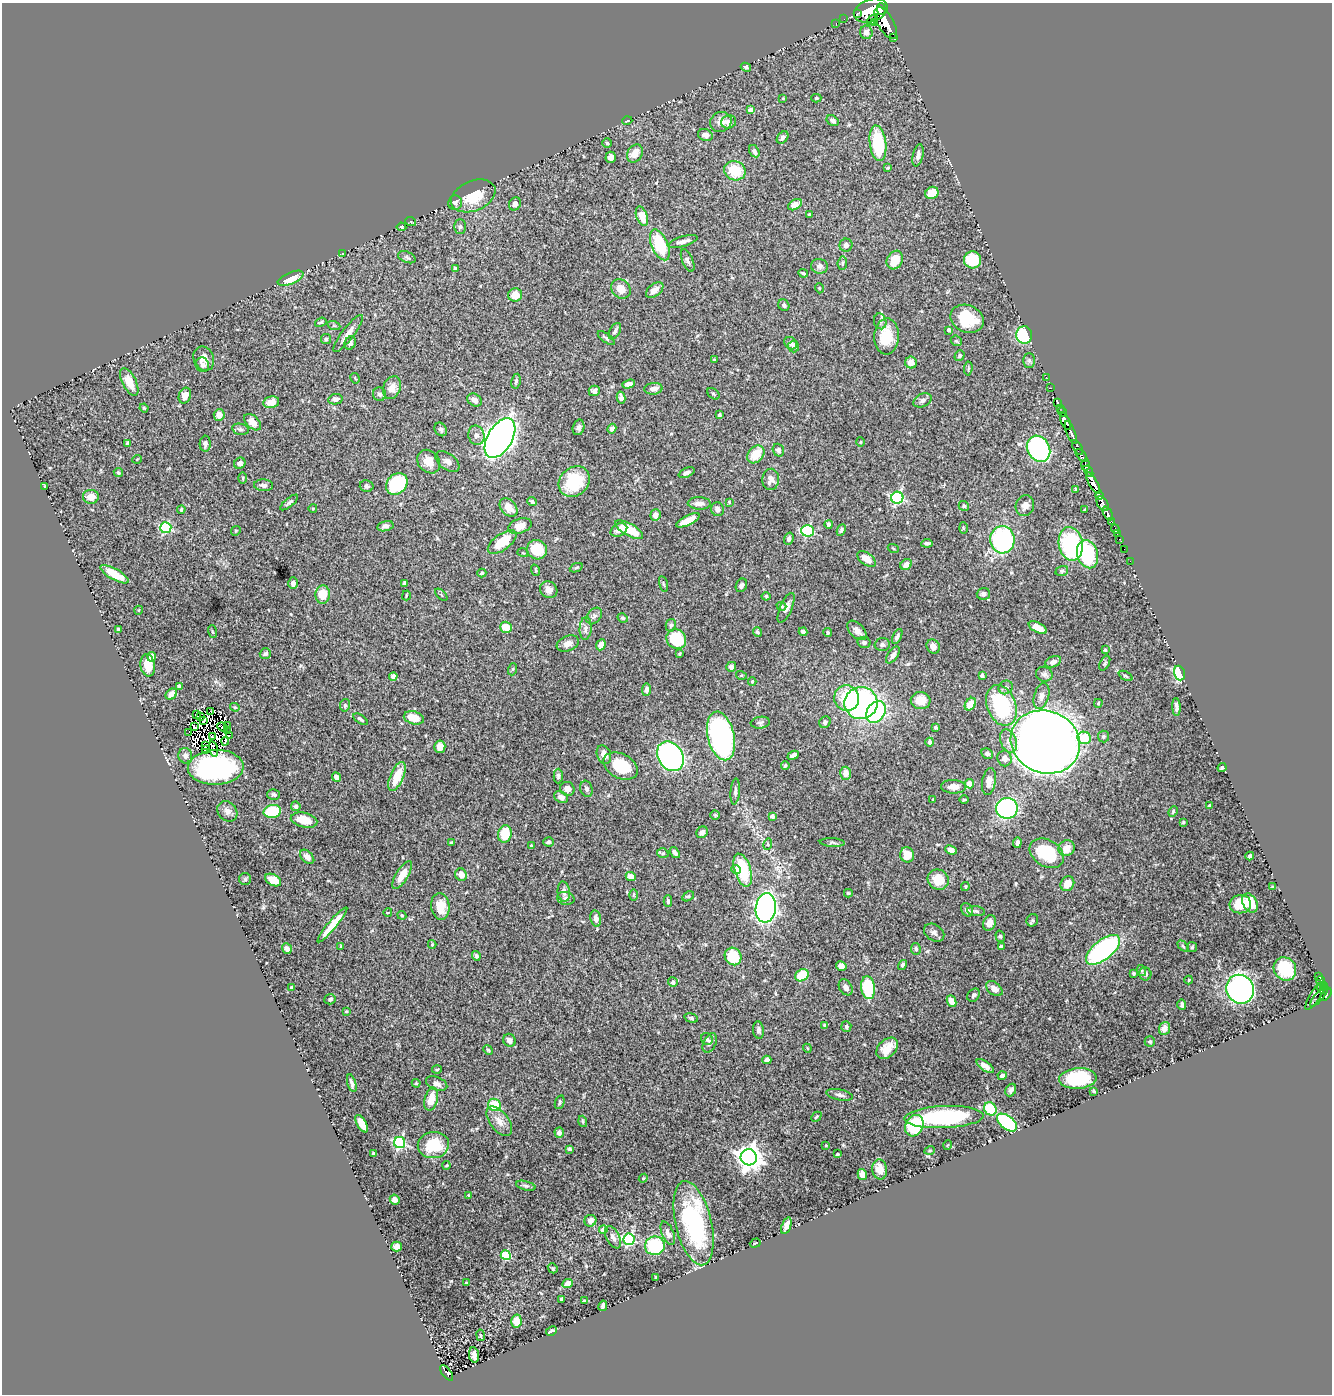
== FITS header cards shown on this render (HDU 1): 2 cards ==
NAXIS1  =                 1330
NAXIS2  =                 1392

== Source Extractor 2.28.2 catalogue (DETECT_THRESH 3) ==
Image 1330 x 1392 px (HDU 1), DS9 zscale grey, 1 PNG px = 1 image px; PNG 1334 x 1396 px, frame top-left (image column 1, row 1392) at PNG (2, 3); each listed source drawn as its Kron ellipse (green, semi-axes under 4 px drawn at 4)
Background 1.33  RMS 0.028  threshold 0.0847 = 3 sigma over >= 5 px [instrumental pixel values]
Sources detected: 477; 9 with non-positive FLUX_AUTO (blend fragments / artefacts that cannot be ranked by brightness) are neither listed nor drawn; the other 468 listed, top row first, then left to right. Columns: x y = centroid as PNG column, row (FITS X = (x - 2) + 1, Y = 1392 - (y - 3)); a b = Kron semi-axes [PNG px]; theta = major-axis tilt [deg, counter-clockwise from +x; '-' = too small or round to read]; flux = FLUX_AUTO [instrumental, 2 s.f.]
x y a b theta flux
881 9 6 2 -74 180
871 11 17 11 20 3300
857 13 3 2 - 150
844 19 2 2 - 6.7
872 20 6 2 42 200
836 23 2 2 - 6.6
875 23 3 3 - 85
886 23 18 8 -60 1600
866 32 7 6 - 10
894 37 3 3 - 48
746 67 5 4 - 3.4
783 98 3 3 - 1.5
816 98 5 4 - 2.6
751 110 4 4 - 15
627 121 5 3 - 1.4
833 121 6 5 - 6.3
721 122 11 9 31 14
729 122 7 6 - 11
705 135 7 5 -22 8.3
783 137 7 5 52 5.4
607 143 5 5 - 3
878 143 18 8 -83 120
754 151 6 4 -57 5.6
635 153 9 7 57 18
918 155 11 5 78 8.9
611 157 5 5 - 9.9
888 168 3 3 - 2.3
735 171 11 9 -21 57
932 193 7 6 - 32
473 196 23 15 23 53
455 203 7 7 - 6.5
515 204 7 5 58 6.1
795 205 7 4 32 17
809 214 3 3 - 1.8
642 216 10 5 -70 30
411 222 5 3 - 1.7
460 226 7 5 89 4.7
401 227 5 4 - 2.4
683 242 15 5 16 9.9
660 245 16 8 -67 92
846 245 6 6 - 6.1
343 253 3 2 - 1
407 257 9 5 -22 4.5
688 260 12 5 -67 5.4
895 260 10 7 61 38
973 260 8 8 - 69
842 263 7 4 83 3.2
819 266 8 7 - 7
455 269 4 3 - 9.2
803 273 5 3 - 3.1
291 278 14 6 23 37
819 288 5 3 - 1.5
621 289 10 9 - 21
655 290 10 6 39 12
515 295 7 6 - 23
784 305 6 5 - 5.3
967 319 17 13 -22 75
880 321 8 6 -74 5.5
321 322 6 4 21 2.8
334 326 7 4 -18 2.7
949 330 4 3 - 5.6
615 331 9 5 61 4.7
348 333 23 6 52 15
1024 335 9 8 - 110
886 336 18 12 87 56
606 338 10 4 -37 4.1
326 339 5 5 - 3.1
956 341 6 5 - 2.8
350 343 6 5 - 5.1
791 343 7 5 -41 6.8
794 346 6 5 - 5
960 356 6 4 54 2.6
204 359 12 10 -66 17
714 360 4 3 - 2.3
1029 360 7 6 - 4.3
911 363 6 6 - 16
202 365 7 6 - 5.3
968 368 7 3 84 2.1
1046 377 2 2 - 12
355 378 5 3 - 1.9
516 381 7 5 80 3.8
129 382 15 7 -63 20
629 384 6 4 18 8.1
392 388 11 8 69 15
1051 388 3 2 - 4.1
653 389 9 6 4 10
594 391 6 5 - 5.9
379 394 7 6 - 5.3
713 394 7 5 -41 3.1
185 396 8 6 71 13
621 398 6 4 -77 7.1
335 399 7 5 13 5.5
475 400 8 6 -34 8.7
923 400 10 6 26 7
271 402 8 6 11 13
1058 403 3 2 - 4.1
144 408 4 3 - 1.6
1060 408 2 2 - 9.6
1062 412 5 3 - 20
219 415 6 5 - 16
719 415 4 3 - 3.2
1066 421 9 4 -64 610
253 422 10 6 -45 14
579 427 8 5 75 6
240 429 8 5 -10 4.4
441 429 7 5 -57 4.3
612 429 5 4 - 5.8
1071 433 12 4 -69 650
476 435 10 8 -75 9.2
500 438 22 12 59 1800
860 442 4 4 - 2.1
127 444 3 3 - 3
205 444 8 5 88 6.6
1078 448 8 3 -60 190
1039 449 13 11 -60 320
778 450 6 5 - 6.6
756 454 10 7 47 37
1081 455 8 3 -51 290
137 459 5 3 - 1.4
429 462 13 10 -48 20
447 462 14 8 -38 8.9
240 463 6 5 - 7.3
1086 465 6 4 87 330
1088 471 6 3 -55 210
118 472 5 4 - 3.2
687 473 8 4 25 5.6
243 478 5 3 - 2.2
771 479 10 8 88 14
574 482 16 14 41 90
1093 483 12 4 -61 1300
397 484 12 9 44 120
263 485 9 6 -5 5.8
45 486 3 2 - 1.4
367 486 7 6 - 4.3
1076 489 4 3 - 2.2
1099 496 4 3 - 270
91 497 8 7 - 18
897 498 6 6 - 250
532 501 5 4 - 3.8
729 502 4 4 - 1.7
289 503 11 4 40 4.6
699 503 11 6 -1 12
1103 504 8 5 -56 720
964 506 5 5 - 3.4
1025 506 10 9 - 12
313 508 4 3 - 1.6
509 508 10 7 -48 20
181 509 4 3 - 2.1
717 509 7 6 - 7.3
1085 510 3 3 - 4
1108 513 7 3 -64 150
655 515 6 5 - 9
688 520 13 5 26 27
1111 521 3 2 - 37
829 524 4 4 - 5.6
385 526 8 5 12 7
520 526 12 7 18 21
166 528 5 5 - 180
963 528 6 3 -88 2.1
1115 529 5 3 - 43
619 530 9 6 27 16
629 530 15 6 -30 49
841 530 6 4 64 3.4
236 531 5 4 - 2.2
807 531 6 5 - 210
1117 534 2 2 - 1.8
789 539 6 4 71 6.8
1120 539 3 2 - 19
1002 540 13 12 - 260
502 542 17 8 36 47
927 543 5 3 - 5.2
1071 544 17 12 -79 200
893 548 5 3 - 1.9
1124 549 2 2 - 1.4
537 550 10 9 - 50
523 553 5 3 - 1.7
1087 554 14 10 -74 150
867 559 10 6 -36 20
1130 561 2 2 - 20
906 564 6 5 - 9.6
576 568 7 3 24 2.5
535 570 6 3 -72 2.1
1062 571 6 5 - 3.5
482 573 4 3 - 2.5
114 574 16 5 -29 32
293 583 6 5 - 6
405 583 4 4 - 4.4
663 584 8 3 -77 2.3
741 585 7 5 64 5.8
549 590 9 8 - 11
983 594 6 6 - 6.6
323 595 9 7 87 37
406 595 5 3 - 1.8
441 595 7 3 -45 1.8
766 596 4 4 - 1.9
781 606 5 4 - 4.2
786 608 16 6 66 13
139 610 4 3 - 1.3
594 616 9 6 49 5.5
623 618 5 4 - 3.3
671 625 6 5 - 3.9
506 627 6 5 - 25
586 628 11 6 86 7.3
1038 628 10 5 -28 20
118 630 4 3 - 3.4
857 630 12 7 -45 10
212 632 6 3 -71 2.1
757 632 4 3 - 3.1
803 632 4 3 - 5.9
828 632 4 4 - 2.5
897 637 8 4 64 5.3
676 639 10 9 - 96
864 642 6 5 - 4.7
568 644 11 7 20 12
882 644 7 6 - 5.2
601 645 6 4 66 10
933 646 7 6 - 12
1105 650 3 3 - 2.3
265 654 6 5 - 4.1
680 654 3 3 - 2.3
893 655 10 5 55 6.1
152 657 5 4 - 33
1053 662 8 5 23 9.9
1105 663 8 4 63 3.1
148 665 11 7 -80 35
731 667 5 5 - 6.1
513 669 6 4 71 2.2
1179 673 7 5 -72 77
1044 674 8 7 - 6.6
741 675 5 3 - 1.6
393 676 4 4 - 12
982 676 4 3 - 2.8
1125 676 7 4 -26 3.2
752 681 4 3 - 2.1
179 686 4 3 - 2.9
1006 687 7 6 - 5.5
646 690 6 4 84 5.6
171 694 6 5 - 12
1041 696 13 7 75 11
847 698 12 12 - 41
921 701 10 8 -12 27
861 703 16 16 - 440
1098 703 4 3 - 2.2
970 704 7 5 55 31
345 705 6 5 - 3.4
1001 705 21 14 -69 170
235 707 5 4 - 2.2
1176 707 9 4 -86 6.2
211 711 3 2 - 2.7
876 712 11 9 56 190
197 715 4 2 - 4.7
201 717 3 2 - 3
414 718 10 6 -15 37
361 719 8 4 -33 3.8
204 721 3 2 - 6.2
825 722 6 5 - 4.6
760 723 9 6 7 4.6
227 726 2 2 - 1.7
194 727 4 3 - 0.93
222 727 6 2 -21 2.6
936 727 3 3 - 2.3
227 730 4 2 - 2
189 732 2 2 - 2.1
229 736 3 2 - 2.9
721 736 25 13 -76 460
1103 736 6 5 - 3.5
213 737 4 3 - 2.4
1084 738 7 6 - 54
225 741 4 2 - 3.7
1008 741 12 8 -69 13
930 742 4 4 - 8.4
1045 742 35 31 -23 3200
205 746 3 2 - 3.6
440 747 6 5 - 17
213 749 8 4 -77 6.7
206 750 4 2 - 3
987 754 6 5 - 6.9
604 755 10 7 -69 15
793 755 6 4 23 8
185 756 7 7 - 6.3
670 756 16 12 -57 490
1005 758 8 7 - 12
621 766 18 12 -27 78
785 766 4 3 - 2.1
216 767 28 17 2 310
1222 768 4 3 - 3.4
846 773 6 5 - 16
397 776 15 6 67 44
558 776 7 4 -90 3.7
337 777 5 4 - 10
989 782 13 6 81 12
969 784 5 4 - 14
953 787 12 6 -1 15
567 789 7 7 - 10
586 789 8 6 -72 6.1
735 791 13 4 86 6.2
274 794 6 5 - 4.9
561 797 7 5 -30 9.7
933 800 3 2 - 1.9
964 800 5 3 - 1.8
296 806 5 4 - 4.2
1209 806 3 3 - 6.2
1007 808 11 10 - 380
227 811 11 9 -48 9.9
272 811 9 6 11 89
1173 811 6 3 65 2
715 815 4 4 - 2.2
772 816 4 3 - 6.7
304 820 13 7 -13 35
1183 822 3 3 - 2.6
702 832 6 5 - 7
505 834 9 7 80 51
451 842 3 3 - 1.9
549 842 5 4 - 3.2
832 842 12 4 -3 3.6
1017 843 5 4 - 5.7
768 844 6 3 73 1.8
531 845 3 3 - 1.9
1066 848 8 7 - 19
951 850 6 4 -24 11
663 853 6 4 -17 2.9
675 853 6 4 -53 6.1
1047 853 18 13 -31 89
907 855 7 7 - 28
1250 856 4 4 - 5.5
307 857 8 5 -44 8.8
736 869 5 4 - 4.7
743 870 17 8 -73 92
402 875 16 6 58 26
461 875 6 5 - 15
631 876 5 4 - 14
245 879 6 6 - 3.5
273 880 8 5 -29 27
938 880 11 10 - 34
1067 884 8 6 59 27
965 886 4 3 - 2.2
1272 887 3 3 - 2.2
564 892 10 6 -84 9.2
848 893 4 3 - 1.8
633 895 6 3 89 1.9
688 896 6 4 31 2.2
566 898 9 6 -12 6
668 901 6 3 -88 4.1
1250 903 10 7 -62 33
1240 904 10 9 - 46
440 906 13 9 -83 30
766 908 15 10 83 730
967 910 7 5 -61 7.2
976 911 9 5 -8 4.5
388 912 4 3 - 1.5
402 915 5 4 - 2.7
596 918 8 5 -79 10
1032 920 6 5 - 3.2
989 923 8 6 66 12
332 925 22 4 50 31
934 933 11 8 -33 8.3
1000 936 6 4 -74 2.6
432 944 4 3 - 2.1
340 946 3 2 - 1.3
1001 946 4 3 - 3.3
1183 946 6 4 -46 2.7
1192 947 5 5 - 2.6
287 949 5 4 - 9.1
916 949 6 5 - 4.3
1103 950 20 9 39 320
476 956 5 4 - 3.7
733 956 9 8 - 69
903 965 5 4 - 4.2
841 966 5 5 - 13
1285 969 12 11 - 90
1142 971 5 3 - 2
1134 973 4 3 - 3.1
1145 974 6 6 - 6.3
802 975 7 5 32 63
1318 976 3 3 - 33
1189 980 4 3 - 1.4
1321 981 4 3 - 120
673 982 5 4 - 6.6
1323 985 4 3 - 58
846 987 9 6 -60 7.9
292 988 4 3 - 3.8
868 988 11 7 -83 120
1321 988 3 3 - 59
994 989 9 6 -38 11
1240 989 14 13 - 520
1324 990 4 3 - 81
974 995 7 5 49 4.6
1326 995 7 4 53 510
1315 996 16 5 57 88
1319 996 13 3 49 120
330 999 6 5 - 4
951 1001 6 4 -65 14
1182 1004 5 3 - 4.6
346 1011 3 3 - 1.9
691 1018 7 4 -16 3.3
825 1025 4 3 - 3.4
846 1026 5 5 - 3.7
1164 1028 7 5 68 14
758 1030 9 5 -83 6.8
707 1039 6 5 - 3.2
509 1040 7 6 - 7.3
1150 1042 5 5 - 3.1
710 1043 10 6 63 6.7
807 1048 4 3 - 1.8
887 1048 12 8 44 24
488 1050 5 4 - 2.5
767 1060 4 4 - 6.8
985 1066 10 4 -36 11
437 1069 5 3 - 1.9
1002 1076 4 4 - 7
1078 1078 19 10 4 100
352 1083 9 3 -73 5.8
416 1083 4 4 - 1.8
437 1083 11 6 -21 9.2
1011 1090 7 5 64 5.6
1094 1091 3 2 - 2
840 1095 13 5 -11 7.2
431 1099 12 6 76 29
560 1102 7 4 74 3.6
495 1105 6 6 - 76
990 1109 7 6 - 75
816 1117 6 3 44 2.1
944 1117 39 11 2 230
499 1121 17 9 -52 18
583 1121 6 3 -72 2.5
1007 1123 12 6 -38 170
362 1124 9 4 -60 29
914 1126 11 8 62 100
559 1133 5 4 - 8.2
400 1143 5 5 - 260
433 1145 16 13 9 64
826 1145 3 2 - 1.3
948 1145 5 3 - 1.4
569 1149 4 3 - 3.3
930 1150 5 3 - 2.1
374 1154 4 3 - 3.1
837 1154 3 3 - 2.8
749 1157 8 8 - 1900
447 1165 4 2 - 1.7
880 1169 10 7 -82 23
862 1175 5 4 - 8.2
643 1178 4 4 - 2
526 1186 10 4 -14 4.1
468 1195 3 2 - 1.9
395 1199 5 5 - 10
590 1221 6 5 - 10
694 1223 43 18 -77 220
786 1225 9 4 72 9.5
603 1230 4 4 - 24
668 1233 12 5 -67 9.4
613 1237 12 6 -62 9.3
629 1239 6 5 - 230
755 1243 6 4 19 2.9
655 1246 10 9 - 120
396 1247 5 5 - 9.1
506 1255 5 4 - 110
553 1268 5 4 - 2.4
656 1277 3 2 - 2.2
467 1283 3 3 - 1.9
567 1283 5 4 - 14
561 1299 4 2 - 2.7
585 1301 3 3 - 2.8
603 1306 5 3 - 6.3
516 1321 6 5 - 26
551 1331 6 3 26 4.3
481 1335 6 3 -80 2
474 1355 7 5 -79 9.6
447 1373 9 4 -53 41
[9 non-positive-flux detections neither listed nor drawn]